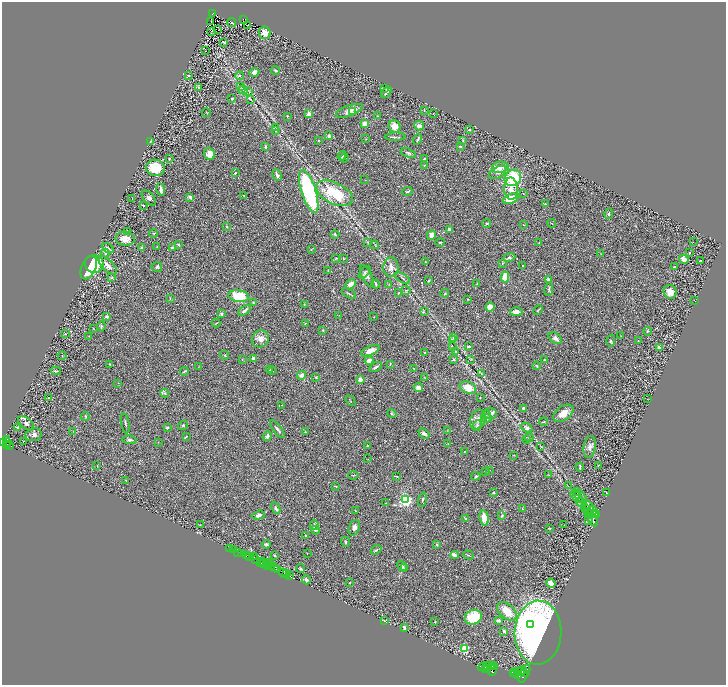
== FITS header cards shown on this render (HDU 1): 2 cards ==
NAXIS1  =                 1448
NAXIS2  =                 1366

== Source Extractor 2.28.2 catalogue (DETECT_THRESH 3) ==
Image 1448 x 1366 px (HDU 1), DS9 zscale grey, zoomed out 1/2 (1 PNG px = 2 x 2 image px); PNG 728 x 687 px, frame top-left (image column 1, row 1366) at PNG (2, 2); each listed source drawn as its Kron ellipse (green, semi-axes under 4 px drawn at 4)
Background 0.404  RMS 0.028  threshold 0.0845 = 3 sigma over >= 5 px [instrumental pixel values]
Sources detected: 383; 43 cannot appear on this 1/2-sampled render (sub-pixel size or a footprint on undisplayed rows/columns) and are neither listed nor drawn; the other 340 listed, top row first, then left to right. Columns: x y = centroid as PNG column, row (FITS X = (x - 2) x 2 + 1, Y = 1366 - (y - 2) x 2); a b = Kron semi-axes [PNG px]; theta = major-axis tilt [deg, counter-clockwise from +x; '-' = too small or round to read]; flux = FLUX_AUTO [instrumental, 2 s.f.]
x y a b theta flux
213 13 3 2 - 28
243 19 3 2 - 20
211 21 2 1 - 0.99
232 22 4 2 - 5.5
248 25 2 1 - 5.4
218 30 2 1 - 24
211 31 2 1 - 1.3
265 33 6 5 - 44
224 42 4 2 - 7.6
205 51 2 1 - 40
275 71 4 2 - 5.4
254 72 5 4 - 25
188 75 3 2 - 4.6
239 76 4 3 - 6.7
240 86 4 1 - 2.6
199 88 3 2 - 11
385 89 3 2 - 2.4
243 90 4 2 - 4.5
249 92 2 1 - 1.8
386 92 6 2 54 11
232 99 2 2 - 4.9
250 99 4 2 - 3.5
424 110 2 1 - 1.5
349 111 14 5 20 38
206 112 4 2 - 3.2
353 112 4 3 - 4.5
433 113 2 1 - 1.8
309 114 2 2 - 100
287 116 3 2 - 3.5
377 116 2 2 - 2.2
365 123 3 3 - 47
394 126 6 6 - 42
419 126 5 4 - 22
275 127 4 3 - 6.3
469 130 3 2 - 7.4
275 131 3 3 - 4.4
329 136 2 2 - 22
395 137 10 2 1 8.1
366 139 3 2 - 2.7
417 139 5 2 - 8.7
319 140 2 2 - 2.6
463 141 4 2 - 3.3
150 142 3 2 - 2.3
266 147 4 3 - 7.4
461 147 3 2 - 4.2
408 153 8 4 -19 11
210 154 6 5 - 58
342 156 5 3 - 12
344 158 4 3 - 6.2
169 159 3 2 - 2.7
424 159 3 2 - 6.1
424 165 4 2 - 3.5
500 167 8 5 10 47
155 168 9 8 - 170
235 173 3 3 - 4.6
497 173 9 5 29 20
277 175 6 3 -64 16
513 178 9 7 43 300
365 180 2 2 - 1.6
161 189 6 3 -80 17
511 189 11 7 -86 64
309 191 22 7 -72 640
407 192 5 2 - 7
334 193 20 10 -26 240
523 194 3 2 - 1.7
244 195 2 2 - 3.1
190 197 4 2 - 15
132 198 3 1 - 1.7
149 198 9 5 -48 15
511 199 8 5 21 87
545 204 3 2 - 3
143 206 2 2 - 4
609 213 5 3 - 7.2
551 223 4 2 - 3.4
487 224 4 3 - 8
524 225 3 2 - 1.9
227 227 2 2 - 5.1
449 230 4 3 - 16
128 232 3 2 - 16
153 233 4 3 - 4.3
335 234 4 2 - 5.7
431 235 5 4 - 37
125 239 9 7 -2 56
368 242 4 2 - 3.2
440 242 4 2 - 4.2
693 242 2 1 - 1.6
539 243 2 2 - 2.6
178 244 3 2 - 4.8
375 245 4 2 - 3.1
157 247 2 2 - 2.2
172 247 3 3 - 7
108 248 7 3 -34 10
142 248 2 2 - 29
311 249 3 2 - 2.3
105 253 4 3 - 9.1
689 253 3 2 - 3.6
601 254 3 2 - 2
336 258 4 2 - 3.7
509 258 6 4 9 12
344 259 2 2 - 2.1
684 259 5 4 - 42
701 260 4 2 - 3.4
425 262 2 2 - 2.7
502 263 3 3 - 5.1
94 264 9 9 - 170
108 265 12 5 -45 33
523 265 2 2 - 3.6
157 267 5 4 - 9.5
391 267 10 7 88 33
674 267 2 2 - 9.4
89 268 12 7 65 190
328 270 4 3 - 4.4
365 272 7 3 47 11
367 276 12 5 -63 20
112 277 2 2 - 9.3
505 277 5 3 - 120
402 278 8 2 -31 5.3
548 280 3 3 - 13
429 281 2 2 - 6.2
350 284 6 3 48 32
376 284 4 3 - 5.9
477 284 3 2 - 3.5
388 285 2 2 - 2.1
549 289 7 3 79 7.3
406 290 5 2 - 3.9
670 292 7 6 - 52
349 293 8 2 -30 6.3
398 293 3 2 - 2.7
445 293 4 2 - 3.4
239 296 10 6 -8 170
170 299 3 2 - 3.4
468 299 2 2 - 3.7
695 301 2 1 - 1.1
254 303 4 3 - 6.5
304 304 2 2 - 2.1
490 307 4 4 - 51
245 310 7 3 35 14
538 310 5 2 - 4.6
424 311 3 2 - 3.1
516 312 6 4 -1 27
222 314 2 2 - 36
339 315 3 2 - 1.8
107 316 4 2 - 8.2
374 317 3 1 - 1.9
216 323 4 2 - 3.2
305 324 3 2 - 2.7
101 326 5 3 - 6.7
94 329 3 2 - 2.9
323 330 3 2 - 3.1
647 331 4 3 - 4.5
66 334 2 2 - 2.2
89 336 3 2 - 2.3
621 336 2 1 - 2
454 338 2 2 - 11
555 338 7 5 -35 21
260 339 9 8 - 39
452 340 3 2 - 3
611 341 6 3 77 6.8
638 341 2 1 - 1.7
468 346 3 3 - 11
453 347 2 1 - 1.5
659 348 3 3 - 36
370 351 10 4 23 35
425 352 3 3 - 3.5
456 352 4 3 - 5.7
225 355 4 2 - 4
62 356 4 3 - 5.7
253 358 2 2 - 48
242 359 3 2 - 2.2
454 359 2 2 - 19
471 359 3 2 - 1.9
544 359 2 2 - 2.7
369 361 4 4 - 32
110 364 2 2 - 3.6
390 364 4 2 - 3.8
199 366 3 2 - 2.2
537 366 4 2 - 5.6
375 367 7 3 28 12
414 369 4 2 - 4.1
270 370 2 2 - 5.3
56 371 5 2 - 5
184 371 4 3 - 5.3
272 371 2 1 - 2.1
481 373 3 2 - 2.6
301 375 4 4 - 20
316 377 3 3 - 5.3
425 378 2 2 - 2
360 379 2 2 - 68
118 383 3 2 - 2.5
418 388 5 4 - 22
468 388 9 5 -25 74
165 393 4 2 - 4.4
480 397 2 2 - 2.6
49 398 4 2 - 4
647 399 2 1 - 1.4
350 401 6 2 -51 3.1
282 405 2 1 - 1.4
523 408 4 3 - 7.4
491 413 6 5 - 17
563 413 11 7 35 61
392 414 5 2 - 3.8
486 415 5 3 - 8.8
86 416 4 2 - 5.1
487 418 5 4 - 9.4
478 419 10 7 66 35
544 422 4 2 - 4.6
26 423 9 5 -38 17
125 423 10 2 -79 7.9
183 425 5 3 - 7
477 426 6 3 64 6.6
18 427 3 2 - 13
527 427 6 4 -29 16
167 428 3 3 - 5.2
277 429 11 3 -52 15
448 430 4 2 - 3.3
73 431 2 2 - 1.5
305 432 3 2 - 2.2
424 434 6 3 -43 15
34 435 8 6 17 19
186 436 3 3 - 3.8
267 436 5 3 - 16
529 437 4 3 - 6.4
526 439 4 2 - 5.1
6 440 4 2 - 350
130 440 7 4 -6 12
24 441 4 2 - 5.8
7 442 2 1 - 60
158 442 2 1 - 1.6
2 443 2 1 - 180
448 443 2 1 - 1.5
7 444 2 2 - 160
10 445 3 2 - 150
368 446 3 2 - 5.5
541 447 3 2 - 2.5
590 447 11 6 82 23
465 451 2 2 - 2.7
514 455 3 1 - 1.9
368 459 2 2 - 2
598 465 2 2 - 3.1
97 466 2 1 - 2.3
580 467 4 2 - 6.6
489 471 3 2 - 3.1
485 472 3 2 - 2.7
353 475 5 2 - 3.4
548 475 3 2 - 2.9
396 476 4 1 - 2.5
476 476 4 3 - 6.2
126 480 3 2 - 1.8
335 486 4 2 - 3.8
568 486 2 2 - 1.6
576 492 3 2 - 2.5
493 493 2 2 - 15
606 493 3 2 - 2.2
577 497 7 3 -43 8.9
580 497 8 3 -45 9.6
405 500 3 3 - 1300
422 500 7 3 75 7.7
581 502 6 2 -33 4.9
385 503 2 1 - 2.2
588 506 6 3 -37 5.7
276 508 6 3 -63 12
586 508 2 1 - 1.4
522 509 3 2 - 3.4
355 511 2 1 - 2.5
592 511 4 2 - 4.6
588 513 4 3 - 4.8
595 513 3 2 - 3.3
590 514 4 2 - 4.1
259 515 6 4 18 16
597 515 2 2 - 2.3
502 516 4 3 - 8.1
484 518 8 4 -83 74
466 519 4 3 - 5.7
589 520 4 2 - 3.6
593 520 7 3 -62 9.5
200 525 2 2 - 2
314 525 5 2 - 6.1
564 525 2 1 - 1.5
354 528 8 5 71 23
550 528 3 3 - 3.8
316 530 4 3 - 10
305 535 2 2 - 3.8
345 542 5 3 - 5.7
266 544 4 3 - 9.9
437 545 3 3 - 7.1
229 548 2 1 - 16
234 550 2 1 - 27
376 550 6 3 38 6.6
238 552 2 1 - 48
307 553 2 1 - 2
242 554 3 2 - 450
454 555 4 2 - 38
468 555 5 2 - 4.5
247 556 3 1 - 51
250 556 2 1 - 36
275 556 3 3 - 5.4
254 557 4 2 - 160
255 560 2 1 - 710
260 562 2 2 - 30
263 562 3 2 - 200
264 563 2 1 - 130
266 563 2 1 - 36
269 563 2 1 - 190
268 566 3 1 - 220
271 566 3 2 - 460
402 566 6 4 -54 8.6
275 567 3 2 - 480
300 568 4 3 - 6.2
404 568 2 2 - 2.7
277 569 4 2 - 490
284 573 4 3 - 400
287 574 2 1 - 270
289 576 4 2 - 510
306 580 4 3 - 12
350 583 2 2 - 2.7
551 583 5 3 - 26
507 611 12 7 -42 87
473 617 9 7 23 170
498 620 3 2 - 18
384 621 4 2 - 3.4
435 622 3 2 - 3.3
531 625 2 2 - 120
404 628 4 3 - 12
504 631 2 2 - 27
538 633 32 23 88 2400
464 649 3 3 - 340
489 666 5 4 - 1800
492 666 3 2 - 1400
494 666 3 2 - 990
483 667 5 2 - 3100
485 668 4 2 - 2400
487 670 3 2 - 1300
492 670 5 3 - 2300
522 670 4 3 - 1900
526 671 6 2 64 660
513 672 3 2 - 1800
520 672 4 3 - 980
515 673 5 2 - 3300
518 675 3 2 - 1600
523 675 8 3 74 1800
At the frame edge (FLAGS 8, measured only in part): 1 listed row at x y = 2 443
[43 sub-pixel or undisplayed-footprint detections neither listed nor drawn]